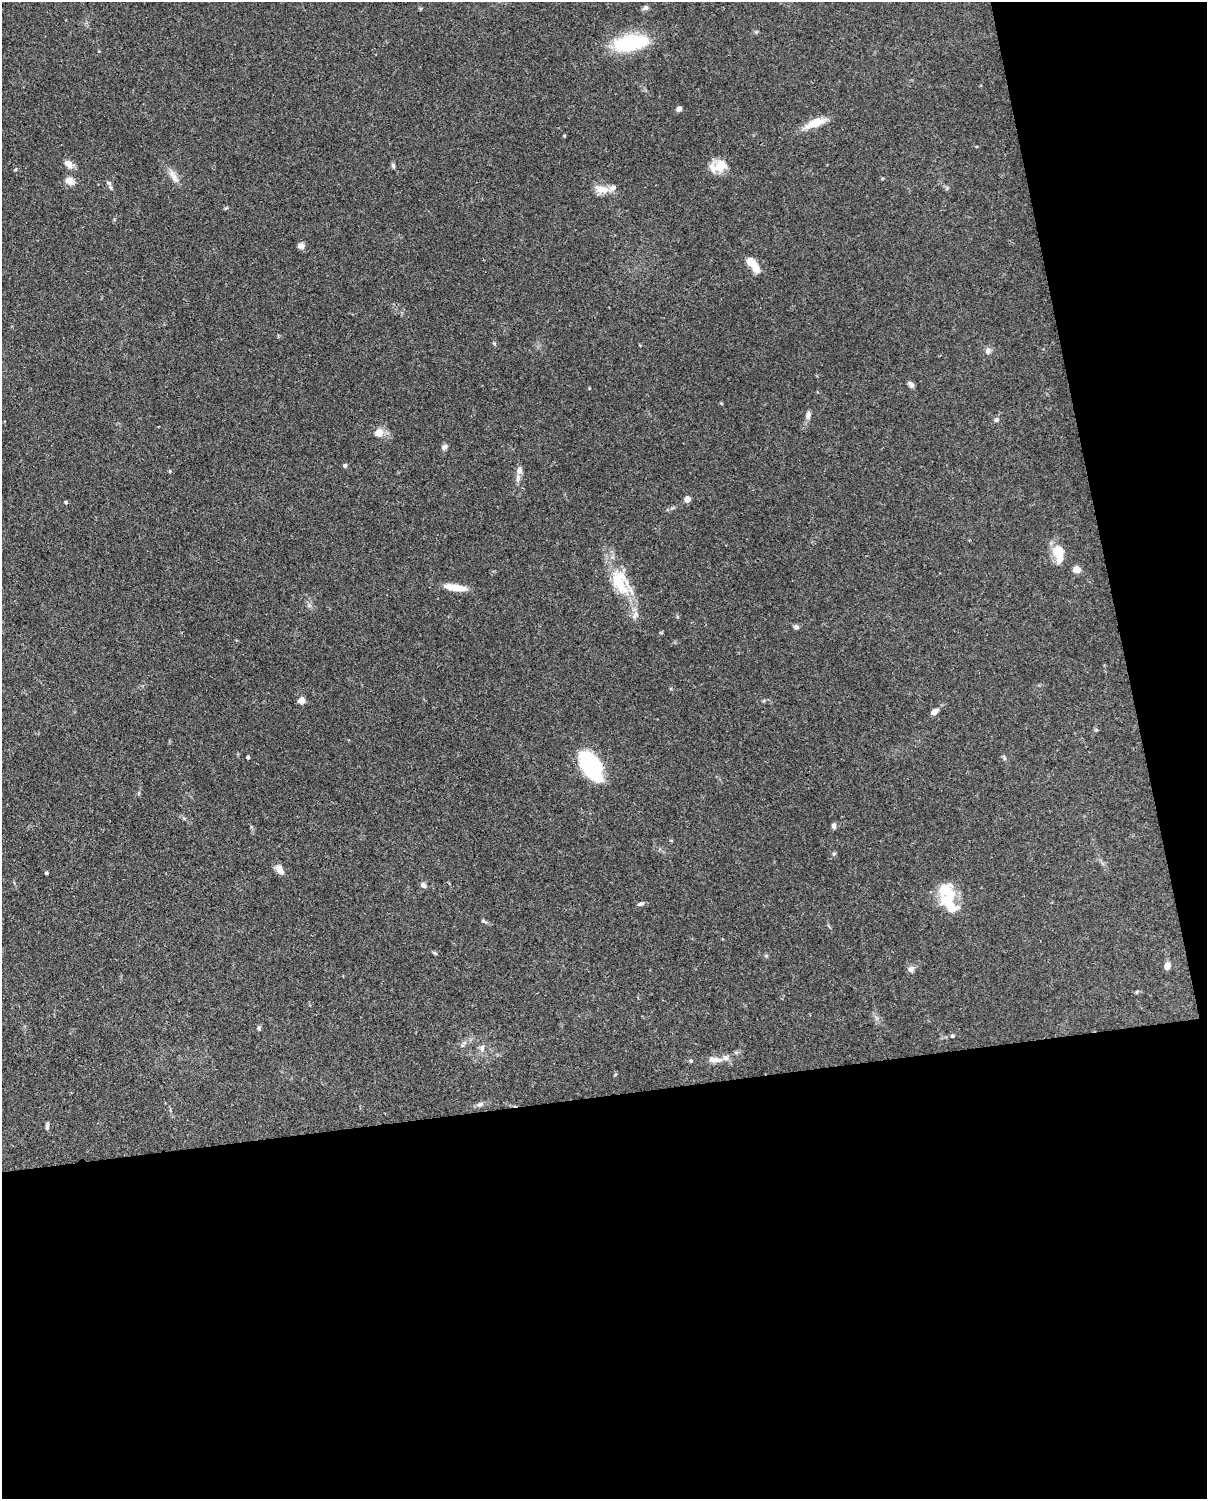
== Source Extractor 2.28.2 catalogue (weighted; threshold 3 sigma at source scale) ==
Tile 12 of 4 x 3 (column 4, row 3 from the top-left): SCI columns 3706-4910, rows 264-1760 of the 5002 x 4907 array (HDU 1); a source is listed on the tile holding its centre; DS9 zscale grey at full resolution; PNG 1209 x 1501 px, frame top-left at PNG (2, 2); no overlay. Shown black and unused: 33% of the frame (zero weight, under 3 of 4 exposures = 7% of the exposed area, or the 3 px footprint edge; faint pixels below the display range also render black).
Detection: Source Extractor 2.28.2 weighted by HDU 2 'WHT'; one run over the whole footprint, this tile lists its part. Background 0.114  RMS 0.0042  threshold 0.0189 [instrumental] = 3 sigma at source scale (4.5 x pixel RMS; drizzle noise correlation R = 1.50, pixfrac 1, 0.05/0.05 arcsec/px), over >= 5 px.
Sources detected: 57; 4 inside a brighter listed object's ellipse — not listed separately; the other 53 listed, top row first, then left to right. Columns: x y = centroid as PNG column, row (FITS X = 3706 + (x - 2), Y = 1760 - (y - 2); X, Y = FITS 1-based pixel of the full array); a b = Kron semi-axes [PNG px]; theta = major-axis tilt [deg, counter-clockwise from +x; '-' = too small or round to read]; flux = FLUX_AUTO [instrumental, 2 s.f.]
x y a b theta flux
645 8 10 5 24 1.1
630 43 35 15 11 32
679 109 6 5 - 1.4
815 123 27 10 22 6.8
564 136 4 3 - 0.35
69 164 13 7 -41 2.6
393 166 7 5 -70 0.7
719 166 13 11 8 9.3
174 176 22 7 -60 3.2
70 181 13 9 -25 2.9
109 183 8 5 -27 0.96
602 189 19 9 -17 5.3
301 246 7 7 - 2
753 265 20 8 -53 6.6
494 343 6 3 -19 0.46
988 351 8 7 - 1.5
911 384 8 5 -48 1.4
808 415 10 6 80 1.5
996 420 7 6 - 0.94
379 433 5 5 - 9.8
444 447 9 6 32 1.2
345 466 4 4 - 1.1
518 478 10 6 83 1.7
687 499 6 5 - 2.5
66 502 4 4 - 0.66
1059 553 23 11 -78 8.6
1077 570 5 5 - 8.7
620 582 35 22 -69 17
455 587 26 7 -8 7.1
635 615 13 5 68 1.7
796 627 7 5 -16 1.1
301 701 5 5 - 7.6
934 712 8 5 37 2.3
248 757 4 3 - 0.86
591 765 26 14 -58 46
834 826 8 6 88 0.95
280 870 13 7 -55 3.2
46 873 5 3 - 0.49
423 885 6 6 - 1.6
949 902 31 20 -68 14
640 904 9 4 14 0.88
484 921 11 3 -25 0.7
435 953 6 4 -27 0.55
1167 966 7 6 - 2.8
911 969 8 7 - 1.8
1136 992 5 3 - 0.41
259 1028 6 4 -89 0.75
952 1036 5 4 - 0.59
482 1048 10 6 81 1.5
714 1059 20 7 -6 3.5
691 1061 6 4 69 0.57
480 1104 10 5 24 1.2
47 1126 8 4 86 0.97
Overlapping masked pixels (flux is a lower limit): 1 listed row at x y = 591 765